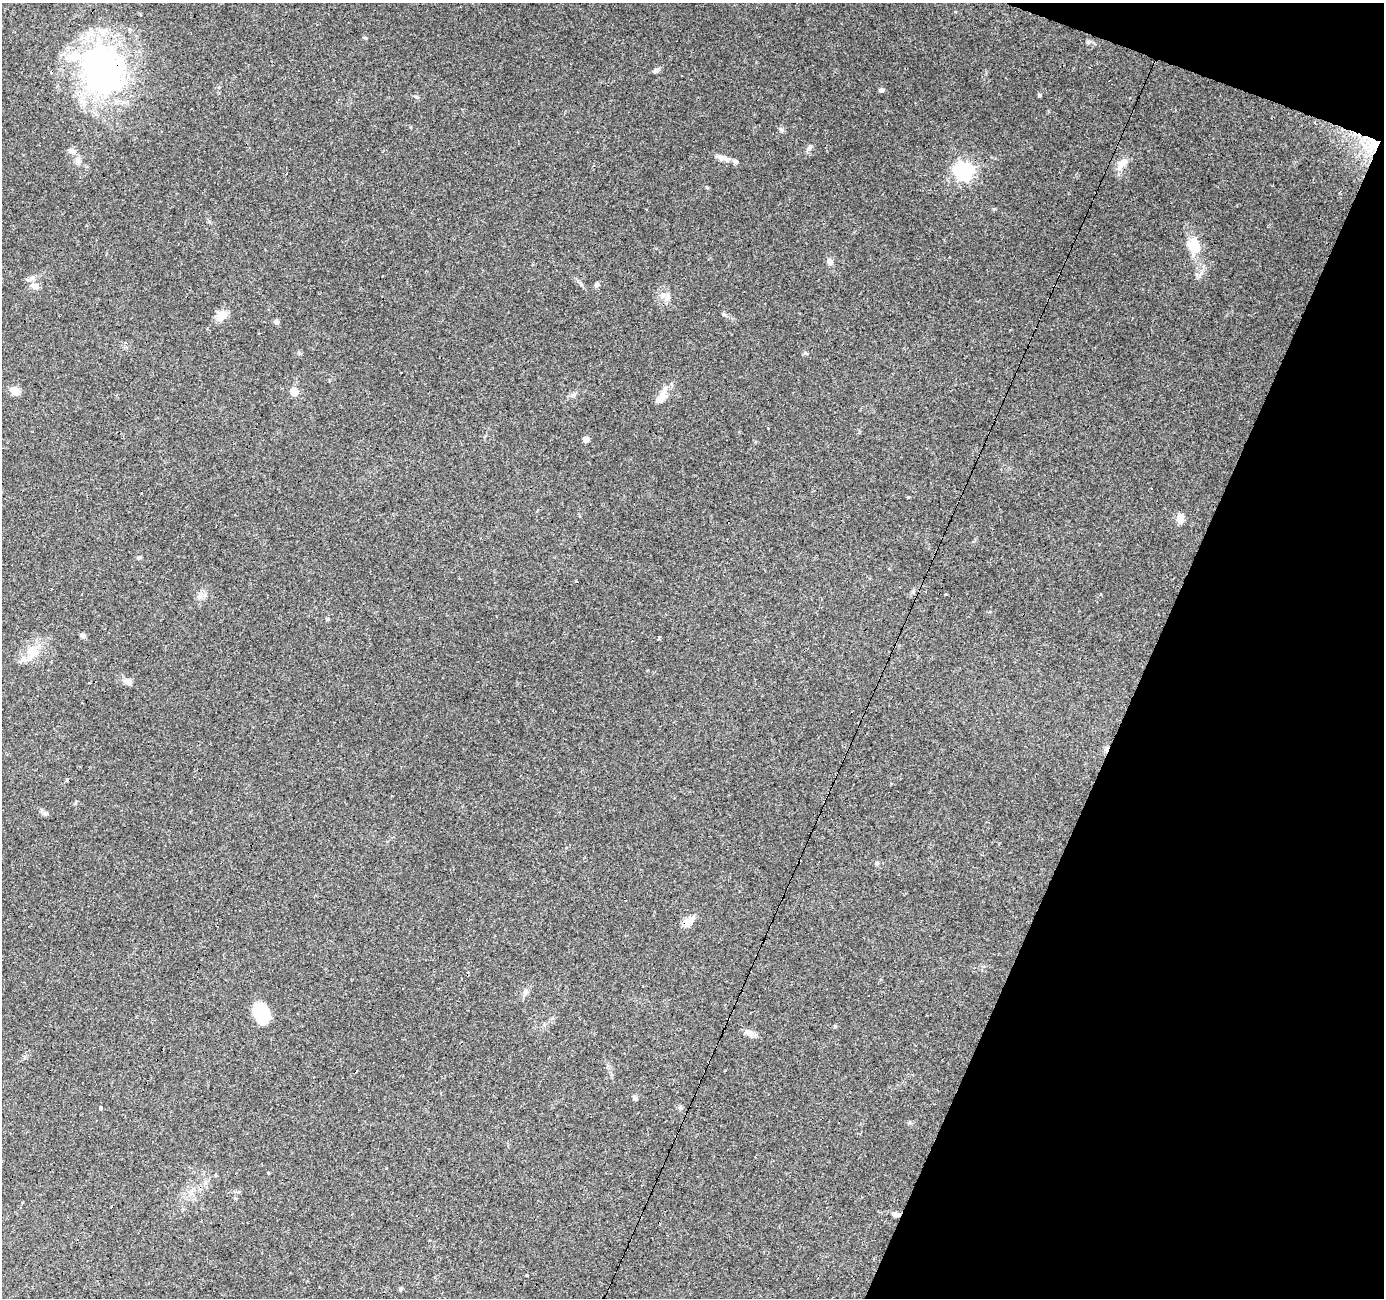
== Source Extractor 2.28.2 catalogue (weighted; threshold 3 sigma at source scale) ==
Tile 8 of 4 x 4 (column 4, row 2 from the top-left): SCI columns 4150-5531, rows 2867-4162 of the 5531 x 5667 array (HDU 1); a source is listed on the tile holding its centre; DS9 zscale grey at full resolution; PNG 1386 x 1300 px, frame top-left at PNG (2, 3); no overlay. Shown black and unused: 18% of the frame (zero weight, under 3 of 4 exposures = <1% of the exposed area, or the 3 px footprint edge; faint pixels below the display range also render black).
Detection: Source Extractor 2.28.2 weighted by HDU 2 'WHT'; one run over the whole footprint, this tile lists its part. Background 0.109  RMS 0.006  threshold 0.0272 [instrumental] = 3 sigma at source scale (4.5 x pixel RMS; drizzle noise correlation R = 1.50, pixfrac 1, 0.0396/0.0396 arcsec/px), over >= 5 px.
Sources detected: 60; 1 inside a brighter object's white glare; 8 cosmic-ray / hot-pixel residue — not listed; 2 inside a brighter listed object's ellipse — not listed separately; the other 49 listed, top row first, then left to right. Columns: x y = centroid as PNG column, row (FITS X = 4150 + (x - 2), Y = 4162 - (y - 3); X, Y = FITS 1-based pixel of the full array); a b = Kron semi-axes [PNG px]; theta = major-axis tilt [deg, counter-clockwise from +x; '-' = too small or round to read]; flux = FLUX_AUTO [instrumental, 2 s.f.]
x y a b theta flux
1088 42 7 6 - 1.2
103 70 66 56 -48 150
655 71 7 6 - 1.5
681 76 2 2 - 0.45
882 90 6 4 2 1.5
1039 95 6 4 -90 0.72
417 97 5 5 - 0.95
782 130 7 5 -37 1.2
1374 142 24 13 -30 12
809 148 8 5 46 1.4
73 152 9 7 -36 2.5
723 158 22 6 -15 3.9
78 161 9 8 - 2.6
1122 163 20 9 51 6
963 171 7 7 - 220
1194 245 23 15 -80 12
830 261 9 7 -76 2.3
597 285 7 6 - 1.4
34 286 12 9 -12 3.4
667 297 11 8 75 3.4
221 316 16 11 54 5.6
276 322 6 5 - 1.6
15 391 11 7 -27 6
294 391 8 7 - 5.9
659 399 14 10 24 4.3
586 439 5 4 - 4.3
142 493 3 3 - 9.5
908 497 4 3 - 1.6
1180 519 8 7 - 5.9
139 557 6 5 - 0.99
913 591 7 5 44 1.1
1100 594 3 3 - 0.96
82 635 8 5 -41 1.4
32 651 15 15 - 9.7
128 682 10 7 -21 3.5
42 810 7 4 -90 1.1
877 863 6 5 - 0.97
689 922 15 8 47 6.3
526 992 12 6 67 2.5
261 1014 21 13 -74 24
835 1026 4 4 - 0.78
749 1033 13 7 -30 3.6
635 1098 6 5 - 1.8
101 1107 4 3 - 1.9
680 1108 6 5 - 1.1
269 1173 3 3 - 0.91
895 1215 10 6 -10 2.2
527 1275 3 2 - 0.64
401 1289 6 5 - 0.92
Overlapping masked pixels (flux is a lower limit): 3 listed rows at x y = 103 70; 1374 142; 895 1215
Unlisted compact peaks at least as high as the median listed source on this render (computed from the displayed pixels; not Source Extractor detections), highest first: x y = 994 209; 805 353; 707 187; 365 38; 723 314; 581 284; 327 619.